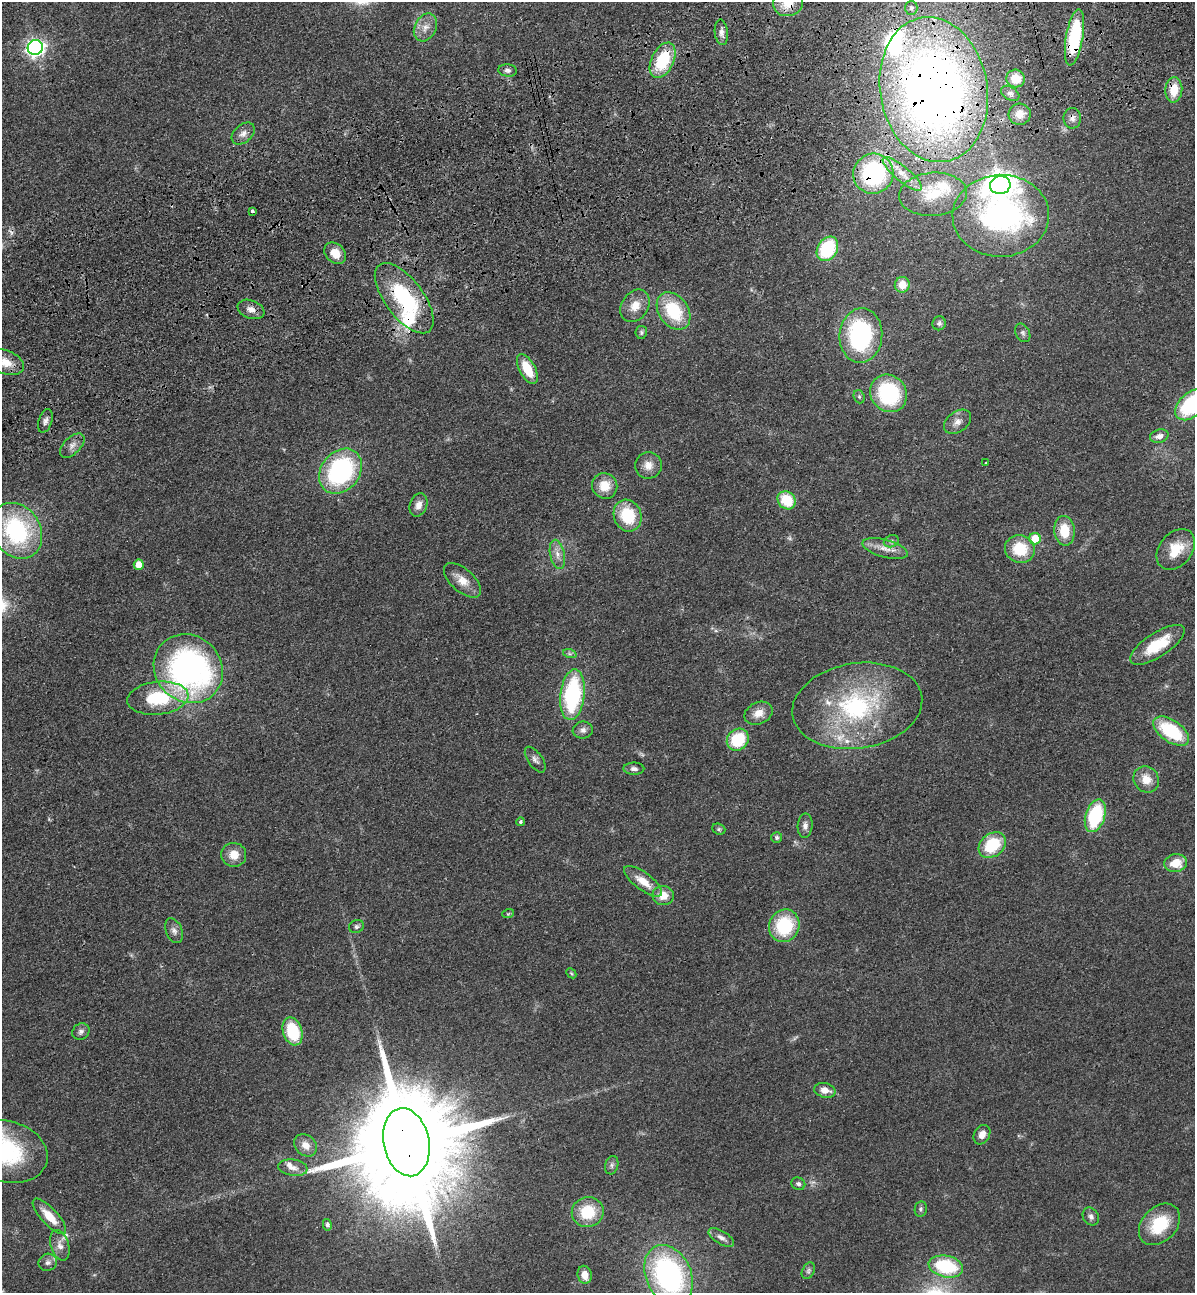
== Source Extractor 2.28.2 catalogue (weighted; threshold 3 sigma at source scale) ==
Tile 10 of 4 x 4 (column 2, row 3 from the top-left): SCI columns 1500-2692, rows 1407-2697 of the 5266 x 5394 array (HDU 1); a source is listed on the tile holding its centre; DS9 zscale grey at full resolution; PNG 1197 x 1295 px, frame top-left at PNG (2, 2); each listed source drawn as its Kron ellipse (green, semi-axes under 4 px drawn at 4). Shown black and unused: <1% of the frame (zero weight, under 3 of 4 exposures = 6% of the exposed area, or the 3 px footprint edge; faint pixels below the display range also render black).
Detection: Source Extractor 2.28.2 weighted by HDU 2 'WHT'; one run over the whole footprint, this tile lists its part. Background 0.056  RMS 0.0058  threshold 0.026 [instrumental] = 3 sigma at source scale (4.5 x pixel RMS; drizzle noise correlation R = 1.50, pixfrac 1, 0.05/0.05 arcsec/px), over >= 5 px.
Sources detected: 122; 2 too faint to see at this stretch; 2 inside a brighter object's white glare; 1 cosmic-ray / hot-pixel residue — neither listed nor drawn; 8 inside a brighter listed object's ellipse — not listed separately; the other 109 listed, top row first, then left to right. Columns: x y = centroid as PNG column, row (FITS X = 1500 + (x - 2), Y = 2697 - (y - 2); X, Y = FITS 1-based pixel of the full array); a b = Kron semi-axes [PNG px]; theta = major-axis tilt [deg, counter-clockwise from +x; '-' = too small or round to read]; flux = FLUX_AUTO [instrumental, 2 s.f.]
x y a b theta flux
788 3 15 12 14 9.9
911 8 7 6 - 1.9
425 27 14 10 63 5.5
721 32 13 6 -84 2.9
1074 37 28 8 81 50
35 48 7 7 - 260
663 60 19 11 64 30
508 70 9 6 -7 1.7
1015 79 9 9 - 11
934 89 73 53 -80 500
1174 90 12 8 85 13
1010 93 10 6 -32 2
1020 114 11 10 - 5.2
1072 118 10 9 - 3
243 134 13 8 41 3.8
873 174 20 20 - 73
902 174 24 7 -40 8
1000 185 10 9 - 570
933 194 34 21 5 23
252 211 3 3 - 2.5
1001 216 48 41 1 160
827 249 13 9 58 38
335 253 12 9 -45 7.2
902 285 8 7 - 8.1
404 298 42 19 -53 53
635 306 17 13 56 8.2
251 309 14 9 -21 4
673 311 20 14 -55 31
939 323 7 6 - 1.5
641 332 6 5 - 1.1
1023 333 10 7 -62 1.9
861 335 27 21 86 79
5 362 19 11 -22 9.8
527 369 16 8 -62 16
889 393 19 17 -51 54
859 397 7 5 -70 1.2
1192 405 19 12 42 53
45 421 12 6 72 2.3
957 422 15 10 38 4.5
1159 436 9 6 16 3.4
72 446 15 8 44 3.7
986 463 3 3 - 0.75
648 465 13 13 - 5.9
341 471 24 19 50 86
605 486 13 12 - 10
787 500 10 8 -45 19
419 505 12 8 69 4.4
628 516 16 13 -72 25
17 531 29 24 -57 74
1064 531 15 10 -86 14
1035 539 6 5 - 12
891 541 8 6 23 1.6
885 549 23 8 -15 6.8
1020 549 15 13 -20 19
1176 549 23 16 51 15
557 554 15 7 -78 4.1
139 565 5 5 - 8.8
462 580 22 11 -42 7.9
1157 645 31 12 33 20
570 654 7 4 -18 1.2
188 669 36 33 -44 180
572 695 25 12 83 66
158 698 31 16 6 33
857 706 65 42 9 85
758 713 15 11 24 6.1
583 730 10 8 8 2.6
1171 731 20 11 -34 37
738 740 12 10 44 26
535 760 15 7 -55 2.6
634 769 10 6 -1 2.2
1146 779 13 12 - 8.1
1095 816 17 9 73 44
520 822 4 4 - 0.93
805 826 12 7 85 2.8
719 829 7 5 -21 1.1
777 838 5 5 - 1.4
992 845 15 11 38 26
234 855 12 12 - 7.4
1176 863 11 9 8 10
643 881 23 8 -37 9.4
663 895 10 9 - 7.8
508 914 6 3 19 0.69
356 926 7 6 - 1.5
784 926 16 15 - 34
174 931 13 8 -66 2.8
571 973 6 4 -45 0.77
293 1031 14 9 -72 27
81 1032 9 8 - 2
825 1090 11 7 -12 5.5
982 1135 10 7 60 4.3
406 1142 34 23 -78 23000
305 1145 12 10 -44 5.3
7 1152 41 30 -16 57
612 1165 9 6 75 1.8
293 1168 15 8 -8 4.1
798 1184 7 6 - 1.4
921 1209 8 6 79 1.4
588 1212 16 15 - 21
49 1216 23 8 -47 11
1091 1217 9 7 -57 2.2
1159 1224 24 17 46 25
327 1225 6 4 -77 1.4
721 1238 14 6 -31 3.1
60 1245 16 9 -73 4.5
48 1262 9 8 - 2.4
946 1266 17 10 -12 38
808 1271 9 6 62 1.6
585 1275 9 7 -75 6.3
669 1275 31 22 -65 130
Overlapping masked pixels (flux is a lower limit): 10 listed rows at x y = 788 3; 1074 37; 663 60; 934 89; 1174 90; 1072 118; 873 174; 1001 216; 404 298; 406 1142
Isophote crosses this tile's border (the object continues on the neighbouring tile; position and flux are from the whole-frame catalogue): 5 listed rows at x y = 788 3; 5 362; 1192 405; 7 1152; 669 1275